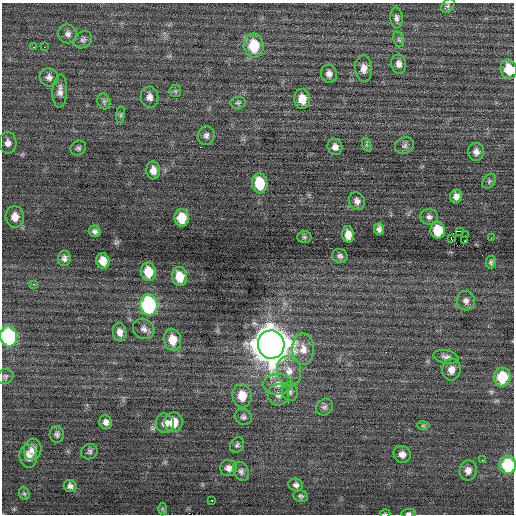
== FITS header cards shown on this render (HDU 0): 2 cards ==
NAXIS1  =                  512 / Axis length
NAXIS2  =                  512 / Axis length

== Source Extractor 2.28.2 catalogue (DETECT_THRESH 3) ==
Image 512 x 512 px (HDU 0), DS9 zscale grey, 1 PNG px = 1 image px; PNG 516 x 516 px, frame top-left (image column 1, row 512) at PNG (2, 3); each listed source drawn as its Kron ellipse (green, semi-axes under 4 px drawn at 4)
Background 0.0384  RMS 0.7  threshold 2.09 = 3 sigma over >= 5 px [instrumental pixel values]
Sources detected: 94; all 94 listed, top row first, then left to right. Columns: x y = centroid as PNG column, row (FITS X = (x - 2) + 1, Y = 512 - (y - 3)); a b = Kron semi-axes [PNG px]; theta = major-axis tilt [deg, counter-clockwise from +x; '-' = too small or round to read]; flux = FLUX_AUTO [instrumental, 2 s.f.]
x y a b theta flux
448 6 8 5 50 110
396 18 10 6 -85 170
68 34 9 9 - 200
399 39 8 5 -70 85
83 40 10 7 40 150
254 46 12 9 -84 1700
34 47 3 2 - 130
44 47 2 2 - 67
399 64 9 7 -80 260
364 68 13 8 -86 330
509 69 10 8 -78 1100
329 74 9 8 - 230
49 77 9 9 - 210
60 91 17 7 88 300
175 91 6 5 - 89
150 97 10 8 -83 290
302 99 10 8 -83 690
104 101 8 6 -71 120
238 103 7 6 - 94
121 115 8 4 82 86
206 135 9 8 - 180
8 143 11 8 -86 240
367 145 7 4 -71 88
404 146 10 8 26 160
335 147 8 7 - 250
78 148 8 7 - 120
476 152 9 8 - 240
153 170 9 7 -86 320
489 181 8 6 48 87
260 183 10 7 -83 1600
456 196 7 6 - 240
357 201 9 7 -64 210
15 217 10 9 - 450
429 217 9 7 -11 180
182 218 8 7 - 930
379 229 6 5 - 180
438 230 8 7 - 1200
95 231 6 5 - 140
460 231 3 2 - 14000
348 235 8 6 -85 430
465 235 2 2 - 110
304 237 7 6 - 86
491 238 2 2 - 140
451 239 3 3 - 1100
465 240 3 2 - 92
340 256 8 7 - 140
64 258 7 6 - 170
103 261 8 6 -77 500
491 262 6 5 - 100
148 272 9 7 -80 960
180 277 10 7 -80 860
33 284 3 3 - 96
466 301 10 9 - 210
149 305 10 9 - 6000
144 329 11 9 -35 260
120 332 9 6 -82 280
9 336 10 8 -80 5400
172 340 11 8 -80 770
271 345 14 13 - 100000
303 349 16 11 -88 520
446 357 13 6 -11 200
451 370 11 9 85 350
289 371 15 12 -79 560
5 376 8 7 - 130
502 377 9 8 - 1700
277 384 14 10 3 460
290 392 9 8 - 170
278 395 11 10 - 280
242 396 11 9 -85 800
324 407 9 8 - 150
243 417 9 7 -26 150
106 422 7 6 - 190
173 422 9 9 - 840
165 423 10 9 - 360
423 425 6 4 1 63
57 434 8 7 - 140
237 445 8 6 58 120
33 449 11 9 85 400
89 452 8 7 - 130
402 454 9 8 - 260
28 456 11 8 -84 380
482 460 3 2 - 65
508 465 9 8 - 2600
228 468 8 8 - 250
468 470 10 8 82 300
241 471 10 7 -64 170
296 485 7 6 - 160
70 486 6 6 - 160
24 494 7 5 -67 77
301 496 7 6 - 110
212 500 3 2 - 220
162 509 6 4 -90 62
385 513 5 3 - 48
408 513 7 4 4 100
At the frame edge (FLAGS 8, measured only in part): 5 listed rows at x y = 509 69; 9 336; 508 465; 385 513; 408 513